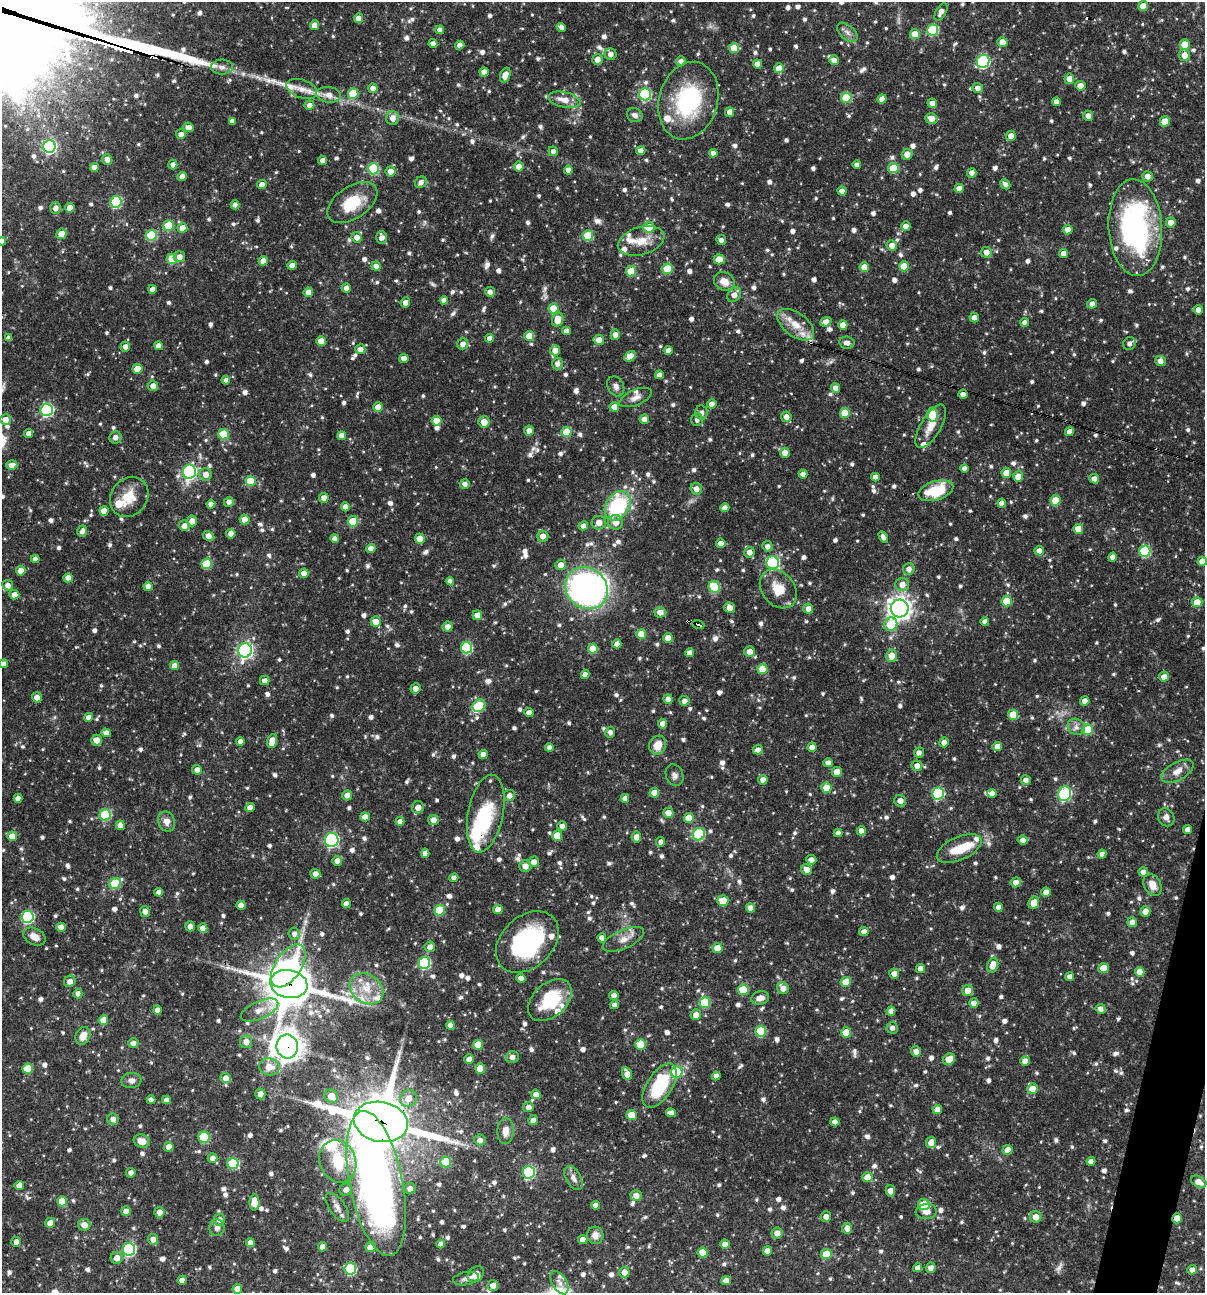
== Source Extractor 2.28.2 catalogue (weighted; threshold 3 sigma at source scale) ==
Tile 6 of 4 x 4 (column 2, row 2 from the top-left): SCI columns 1454-2656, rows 2585-3875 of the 5188 x 5168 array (HDU 1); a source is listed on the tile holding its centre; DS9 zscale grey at full resolution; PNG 1207 x 1295 px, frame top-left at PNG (2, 2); each listed source drawn as its Kron ellipse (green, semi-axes under 4 px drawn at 4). Shown black and unused: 2% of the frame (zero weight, under 3 of 4 exposures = <1% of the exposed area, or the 3 px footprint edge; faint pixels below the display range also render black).
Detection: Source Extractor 2.28.2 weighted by HDU 2 'WHT'; one run over the whole footprint, this tile lists its part. Background 0.0706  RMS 0.0035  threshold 0.0158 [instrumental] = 3 sigma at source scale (4.5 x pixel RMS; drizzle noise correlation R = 1.50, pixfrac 1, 0.05/0.05 arcsec/px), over >= 5 px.
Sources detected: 1173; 1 too faint to see at this stretch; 3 inside a brighter object's white glare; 3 cosmic-ray / hot-pixel residue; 3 long thin detections or spike segments (spike, bleed or trail) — neither listed nor drawn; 30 inside a brighter listed object's ellipse — not listed separately; of the other 1133, all 500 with FLUX_AUTO >= 1.62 (the completeness limit of this list) listed and drawn (633 fainter detections not listed), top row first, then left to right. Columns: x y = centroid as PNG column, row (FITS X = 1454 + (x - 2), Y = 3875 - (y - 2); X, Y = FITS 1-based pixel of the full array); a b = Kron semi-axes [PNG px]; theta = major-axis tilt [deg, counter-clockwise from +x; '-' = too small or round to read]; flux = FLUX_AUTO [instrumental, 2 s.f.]
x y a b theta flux
1143 6 5 5 - 5
941 12 10 5 61 2.3
358 18 5 5 - 3.1
314 25 5 4 - 2.9
561 27 5 4 - 1.8
440 30 4 4 - 2
933 30 5 5 - 22
847 32 12 7 -42 1.7
915 34 5 5 - 7.1
1002 42 5 5 - 3.7
433 44 4 4 - 2.2
1185 44 5 5 - 6.4
460 45 4 4 - 1.9
734 48 5 5 - 8.5
610 54 6 6 - 2
1184 55 6 5 - 3.1
597 59 5 5 - 2.8
834 60 5 5 - 2.2
681 61 5 4 - 1.8
983 61 7 6 - 42
757 64 4 4 - 2.7
222 67 11 7 1 1.9
779 68 5 5 - 5.7
484 72 4 4 - 2.6
505 75 8 5 70 3.3
1069 79 5 5 - 3.1
1080 86 5 5 - 2.9
373 88 5 4 - 2.5
978 88 5 5 - 1.9
302 89 16 9 -19 3.8
353 93 5 5 - 14
645 94 6 6 - 38
329 95 12 8 -8 3.1
846 98 5 5 - 12
882 99 4 4 - 2.9
564 100 16 7 -12 4.5
688 101 39 29 74 35
1056 102 4 4 - 2.2
932 103 5 4 - 2.5
309 105 5 4 - 2.2
730 112 5 4 - 2.8
635 115 8 7 - 1.7
1088 116 5 5 - 2.2
393 118 7 6 - 2.9
931 118 6 5 - 2.6
232 121 4 4 - 2
1165 121 5 5 - 4.9
188 127 5 4 - 2.6
181 134 5 5 - 1.9
1011 136 5 5 - 3
49 147 6 6 - 64
553 151 5 5 - 1.7
641 151 4 4 - 2.6
713 153 4 4 - 2.2
907 154 5 5 - 3.2
107 159 5 5 - 2.1
323 160 4 4 - 2.3
173 165 5 4 - 1.7
857 165 4 4 - 1.9
94 167 4 4 - 2.7
519 167 5 5 - 2.8
893 168 5 5 - 11
373 169 5 5 - 20
568 170 4 4 - 2.3
391 171 5 5 - 2.9
972 173 5 4 - 2.3
182 176 5 4 - 2.3
1147 176 5 5 - 2.3
421 182 6 5 - 1.8
1005 184 5 4 - 1.6
262 185 4 4 - 2.6
959 188 4 4 - 2.5
842 191 4 4 - 2
116 202 6 5 - 28
352 203 28 16 34 14
235 205 4 4 - 1.7
56 208 6 5 - 2.3
70 208 4 4 - 3.9
1171 222 5 5 - 3.2
169 226 5 5 - 13
906 226 5 4 - 2.5
649 227 5 5 - 8
183 228 5 5 - 4.6
1135 228 48 26 -87 80
1068 230 5 5 - 2.5
61 234 5 5 - 4.3
151 235 5 5 - 20
588 236 5 5 - 15
357 237 5 5 - 2.2
381 237 6 5 - 1.9
721 240 5 4 - 1.8
2 241 4 4 - 1.9
641 241 24 14 16 6.3
892 245 5 5 - 2.4
986 252 5 5 - 2.5
1063 254 4 4 - 2.4
179 257 6 5 - 2.4
172 259 5 5 - 14
719 259 5 5 - 6.3
263 261 4 4 - 3
292 265 4 4 - 2.3
376 266 4 4 - 2.1
904 266 5 5 - 8.7
864 267 5 4 - 5.1
667 269 5 5 - 12
631 271 5 5 - 10
724 281 11 8 -28 3.7
346 288 4 4 - 1.8
152 289 4 4 - 2
308 292 5 4 - 3
490 292 5 5 - 2.2
734 295 8 6 51 2.7
444 300 4 4 - 2.2
405 302 5 4 - 2.5
1092 304 5 4 - 2.1
553 309 5 5 - 12
1198 310 5 4 - 2.2
974 318 5 4 - 2
558 320 7 5 72 5
826 322 6 4 22 2.5
1025 322 4 4 - 1.8
796 325 21 11 -37 6.1
843 325 4 4 - 4.1
566 331 4 4 - 2.1
615 335 5 4 - 2.2
529 336 5 5 - 6.5
9 338 4 4 - 1.7
490 338 4 4 - 2
599 340 5 5 - 3.6
321 341 5 4 - 4.3
847 343 7 6 - 1.6
463 344 5 5 - 2.2
1129 344 7 6 - 1.9
159 346 4 4 - 2.5
125 347 5 5 - 2
360 349 5 5 - 2.1
555 350 5 5 - 2.7
668 350 4 4 - 2.4
630 356 6 5 - 5.6
404 358 4 4 - 2.8
1160 361 5 5 - 2.1
557 364 6 5 - 1.9
137 369 5 5 - 7.1
659 375 4 4 - 2.7
226 380 4 4 - 1.8
153 386 5 5 - 2.4
616 386 10 8 -62 1.7
835 388 5 4 - 2.3
963 394 4 4 - 2.4
636 398 17 7 23 2.4
712 404 5 4 - 2.3
378 407 5 4 - 4.7
614 407 5 5 - 4
47 410 6 6 - 46
702 413 7 6 - 1.8
845 413 5 5 - 8.7
933 415 7 5 88 16
786 417 5 5 - 2.3
644 419 5 4 - 2.7
5 420 5 5 - 3
697 420 6 6 - 1.7
437 421 5 5 - 6
484 422 6 5 - 3.8
931 426 24 10 59 5.1
529 431 5 5 - 2.4
566 432 5 5 - 10
1069 432 4 4 - 2.5
28 434 4 4 - 2.3
223 434 5 5 - 14
342 436 4 4 - 2.9
115 437 6 6 - 1.7
785 453 5 5 - 2.6
12 465 5 5 - 2.7
964 469 4 4 - 2
189 472 7 6 - 72
1006 473 5 5 - 5.2
206 474 6 6 - 2.5
803 474 4 4 - 2
1018 476 5 5 - 4.7
875 477 4 4 - 2.5
1094 479 5 4 - 2.4
251 481 5 5 - 7.3
465 484 5 4 - 1.8
696 489 6 5 - 2.7
936 491 18 9 17 15
129 497 21 18 53 7.8
324 498 5 4 - 2.3
1056 500 5 5 - 7.9
229 502 5 5 - 1.8
1002 503 4 4 - 2.7
211 504 4 4 - 2.4
618 506 16 11 57 32
345 507 4 4 - 2.9
725 508 4 4 - 2.6
104 511 5 4 - 3.7
245 519 5 5 - 4.4
192 521 5 4 - 2.7
353 521 5 5 - 12
616 522 7 7 - 3.2
599 523 7 7 - 2.9
184 526 5 5 - 2.1
583 526 4 4 - 2.3
1078 529 5 5 - 5.7
82 531 6 4 73 1.7
231 534 5 5 - 2.2
209 536 6 4 -30 2.9
543 536 5 5 - 2.5
883 537 6 4 -60 1.7
335 538 4 4 - 1.7
420 539 5 5 - 3.5
721 543 5 4 - 2.3
767 546 5 5 - 1.7
371 548 4 4 - 2.9
1039 551 5 4 - 2.8
1145 551 6 5 - 29
749 552 5 5 - 2.4
1113 557 4 4 - 2.5
35 559 4 4 - 1.9
1202 561 4 4 - 3.7
773 563 6 6 - 39
207 564 5 5 - 14
561 565 5 5 - 3.4
909 569 6 5 - 2.2
21 571 5 4 - 3.4
304 573 5 4 - 3.1
68 578 5 4 - 2.5
450 581 4 4 - 1.7
902 584 7 6 - 3.1
8 585 5 5 - 2.4
148 586 4 4 - 2.2
714 587 6 5 - 18
586 588 22 19 -41 120
778 589 21 16 -50 8.2
14 595 5 4 - 2.8
1007 601 5 5 - 12
1197 602 5 5 - 5.4
730 608 5 5 - 2.8
900 608 9 9 - 230
808 609 5 5 - 2.4
660 612 5 5 - 2.6
477 615 5 5 - 2.5
985 621 4 4 - 1.7
376 622 5 5 - 4.6
698 624 6 3 -21 5.6
890 624 7 6 - 11
448 627 5 5 - 2.5
641 634 5 5 - 6.6
668 638 5 5 - 5.3
617 644 4 4 - 2.6
467 647 6 5 - 29
593 648 5 5 - 6.4
245 650 7 6 - 96
749 652 5 5 - 3.5
690 653 4 4 - 2.3
892 656 6 5 - 4
4 664 4 4 - 1.8
174 666 4 4 - 2.2
762 669 5 5 - 7.8
585 674 4 4 - 1.7
1164 677 5 5 - 2.5
265 681 5 4 - 2.3
415 688 5 5 - 2.2
37 697 5 4 - 2.7
668 699 5 4 - 2.2
684 701 5 5 - 2.2
1085 701 4 4 - 3
479 706 7 5 35 18
529 713 4 4 - 2.2
1013 715 5 5 - 8.4
88 717 4 4 - 2.5
663 724 5 4 - 2.5
1076 727 9 8 - 1.9
1088 730 5 5 - 16
610 732 5 5 - 1.8
106 733 5 4 - 2.2
97 740 5 5 - 2.8
240 741 4 4 - 2.1
272 741 7 5 70 5.8
944 742 5 4 - 2.2
658 745 10 8 62 5.8
997 746 5 4 - 3.1
549 747 4 4 - 1.6
812 747 4 4 - 2.3
758 750 5 4 - 1.8
919 752 5 5 - 1.6
483 754 4 4 - 2.9
828 763 4 4 - 1.9
917 766 5 5 - 2.5
197 770 5 5 - 1.9
1177 771 18 9 29 3.6
837 772 5 5 - 4.6
674 775 11 8 -67 1.7
763 780 5 4 - 2.4
1026 780 5 4 - 1.8
826 788 5 5 - 6.7
654 793 5 4 - 3.7
938 793 6 6 - 33
992 793 5 4 - 2.8
1065 794 7 6 - 44
347 795 5 5 - 2.2
509 795 5 5 - 1.9
18 798 4 4 - 2.3
625 798 4 4 - 2.2
900 801 6 5 - 2.7
250 807 4 4 - 2.5
418 807 6 6 - 3
668 813 5 5 - 2.9
486 814 39 17 79 22
105 815 5 5 - 27
365 817 5 4 - 2.9
1166 817 9 8 - 1.7
689 818 5 5 - 7.1
433 820 5 5 - 2.4
167 821 10 8 -69 2.6
400 821 4 4 - 2
120 825 5 4 - 2.9
562 826 5 4 - 1.7
1188 829 4 4 - 2.5
861 831 5 4 - 2.4
838 833 4 4 - 2
699 834 6 6 - 28
12 836 5 4 - 4.6
557 836 5 5 - 7.4
636 837 5 5 - 2.7
332 840 7 7 - 51
1023 840 5 4 - 2
661 842 5 4 - 1.8
959 849 24 11 24 8.4
425 853 4 4 - 2.2
1102 854 4 4 - 1.9
811 860 5 4 - 2.3
337 861 5 5 - 2.8
534 862 5 5 - 2.3
525 866 6 6 - 2.5
807 869 6 5 - 2.6
1143 872 5 4 - 2.3
315 874 5 5 - 2.3
454 878 4 4 - 2
1016 882 5 5 - 2.4
115 883 6 5 - 17
1152 885 11 8 -60 3.8
159 892 4 4 - 1.8
1046 892 4 4 - 2.9
723 901 5 5 - 7.3
1034 903 6 5 - 4.9
346 904 4 4 - 2.4
241 905 4 4 - 3.2
998 907 4 4 - 2.2
750 908 5 4 - 2.3
498 909 5 4 - 3.6
440 910 5 5 - 13
145 911 5 5 - 2.2
1145 911 5 5 - 3.2
27 917 6 6 - 45
1132 922 5 4 - 2.4
190 926 5 4 - 1.8
61 927 4 4 - 2.3
203 928 5 4 - 2.9
864 931 5 4 - 2.3
294 934 6 5 - 1.7
34 937 12 8 -27 3.5
602 938 4 4 - 2.2
623 939 22 9 24 3.8
527 942 36 25 43 42
430 947 5 5 - 2.3
718 948 5 5 - 6.4
424 963 6 6 - 37
993 965 8 5 71 4.2
288 966 24 13 56 36
1103 968 5 5 - 4.5
920 969 4 4 - 2.4
1140 972 5 5 - 4.5
894 973 5 5 - 2.6
1070 977 4 4 - 2.2
521 978 4 4 - 2.4
70 981 6 5 - 2.2
846 982 5 5 - 5.6
289 984 19 14 -11 1100
783 988 6 5 - 2.6
366 989 18 14 -34 7.7
743 990 5 5 - 13
968 990 5 5 - 4.3
78 994 5 4 - 2.2
614 995 5 4 - 2.1
760 998 9 6 14 2.5
550 1000 25 16 43 18
705 1003 5 5 - 18
974 1003 4 4 - 2.6
614 1005 4 4 - 1.7
1101 1009 5 4 - 2
157 1010 4 4 - 2.3
260 1010 20 9 24 3.6
891 1011 4 4 - 2.3
696 1015 5 5 - 2.3
103 1020 5 5 - 5
450 1025 4 4 - 2.4
892 1028 6 5 - 1.8
761 1031 5 5 - 20
846 1032 5 5 - 7
83 1036 9 7 62 3.6
246 1042 6 6 - 3
133 1043 5 5 - 1.9
641 1044 5 5 - 8.7
478 1045 5 5 - 7.1
287 1047 12 11 - 450
916 1051 5 5 - 2
512 1057 6 6 - 2.3
469 1059 5 4 - 2.6
949 1059 6 5 - 6.3
1025 1061 5 4 - 2.4
269 1067 10 8 -10 4.7
480 1068 5 5 - 6.1
28 1069 5 5 - 11
677 1072 6 5 - 18
627 1074 6 4 -69 3.7
716 1076 4 4 - 2
226 1078 5 5 - 2.7
131 1080 10 7 10 1.8
659 1086 25 12 58 21
1032 1089 5 5 - 3.8
260 1094 5 5 - 2.2
536 1094 5 5 - 2.3
331 1096 7 6 - 5.5
408 1098 9 8 - 3.9
151 1100 4 4 - 1.7
167 1100 4 4 - 1.9
528 1107 5 5 - 2.1
937 1109 4 4 - 3.7
671 1113 5 4 - 2.6
631 1115 5 5 - 5.9
113 1119 6 5 - 2
533 1120 5 4 - 2.1
381 1122 27 20 -11 1800
835 1122 4 4 - 2.4
506 1131 13 8 88 3.1
204 1137 5 5 - 20
480 1140 6 5 - 1.7
142 1141 8 6 -16 3.7
931 1143 5 5 - 3.6
169 1147 5 4 - 3.6
1007 1150 5 5 - 3.2
213 1158 5 5 - 2
338 1161 22 18 -67 16
1091 1161 4 4 - 2
446 1162 5 5 - 14
233 1164 6 5 - 20
529 1172 6 6 - 43
131 1173 5 4 - 1.6
867 1177 5 5 - 4.9
573 1178 13 7 -61 2.3
1199 1182 8 5 -28 3.2
376 1183 74 26 -79 210
19 1185 4 4 - 2.6
410 1188 5 5 - 1.9
346 1190 6 6 - 2
890 1191 6 4 -77 2.8
636 1196 5 5 - 2.8
62 1201 5 5 - 7.9
254 1203 8 5 89 6.9
596 1205 4 4 - 2.3
924 1205 6 5 - 11
337 1207 17 8 -55 2.3
126 1211 5 5 - 2.3
159 1212 5 5 - 2.8
926 1212 10 7 7 2.3
826 1217 5 5 - 1.9
1036 1217 6 5 - 3.3
1177 1218 5 4 - 4.9
219 1220 6 5 - 2
50 1223 5 5 - 3.6
84 1225 6 6 - 2.9
217 1228 8 7 - 1.7
847 1228 5 5 - 2.4
777 1233 5 5 - 2.5
595 1235 8 8 - 2.5
153 1239 5 5 - 2.3
583 1239 4 4 - 2.5
16 1242 5 5 - 1.9
250 1243 4 4 - 2.1
441 1244 4 4 - 2.2
725 1244 5 4 - 2.3
323 1247 4 4 - 2.3
371 1247 5 5 - 5.6
129 1249 6 6 - 51
767 1251 4 4 - 2.4
703 1253 5 5 - 6.7
826 1254 5 5 - 7.2
117 1258 6 6 - 2.7
918 1268 4 4 - 2
931 1268 5 5 - 2.3
350 1269 6 6 - 31
1192 1270 5 4 - 1.7
624 1272 5 5 - 3.2
476 1274 9 7 45 4.2
466 1278 13 6 11 1.8
182 1280 4 4 - 2.3
726 1280 5 4 - 2.2
559 1283 13 7 -60 1.9
493 1285 5 5 - 2.3
237 1289 5 5 - 3.3
Overlapping masked pixels (flux is a lower limit): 9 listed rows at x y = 963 394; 696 489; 698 624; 486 814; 289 984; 287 1047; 381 1122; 376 1183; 1177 1218
Isophote crosses this tile's border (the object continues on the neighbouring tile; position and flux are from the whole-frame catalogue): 3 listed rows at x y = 2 241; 1202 561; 4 664